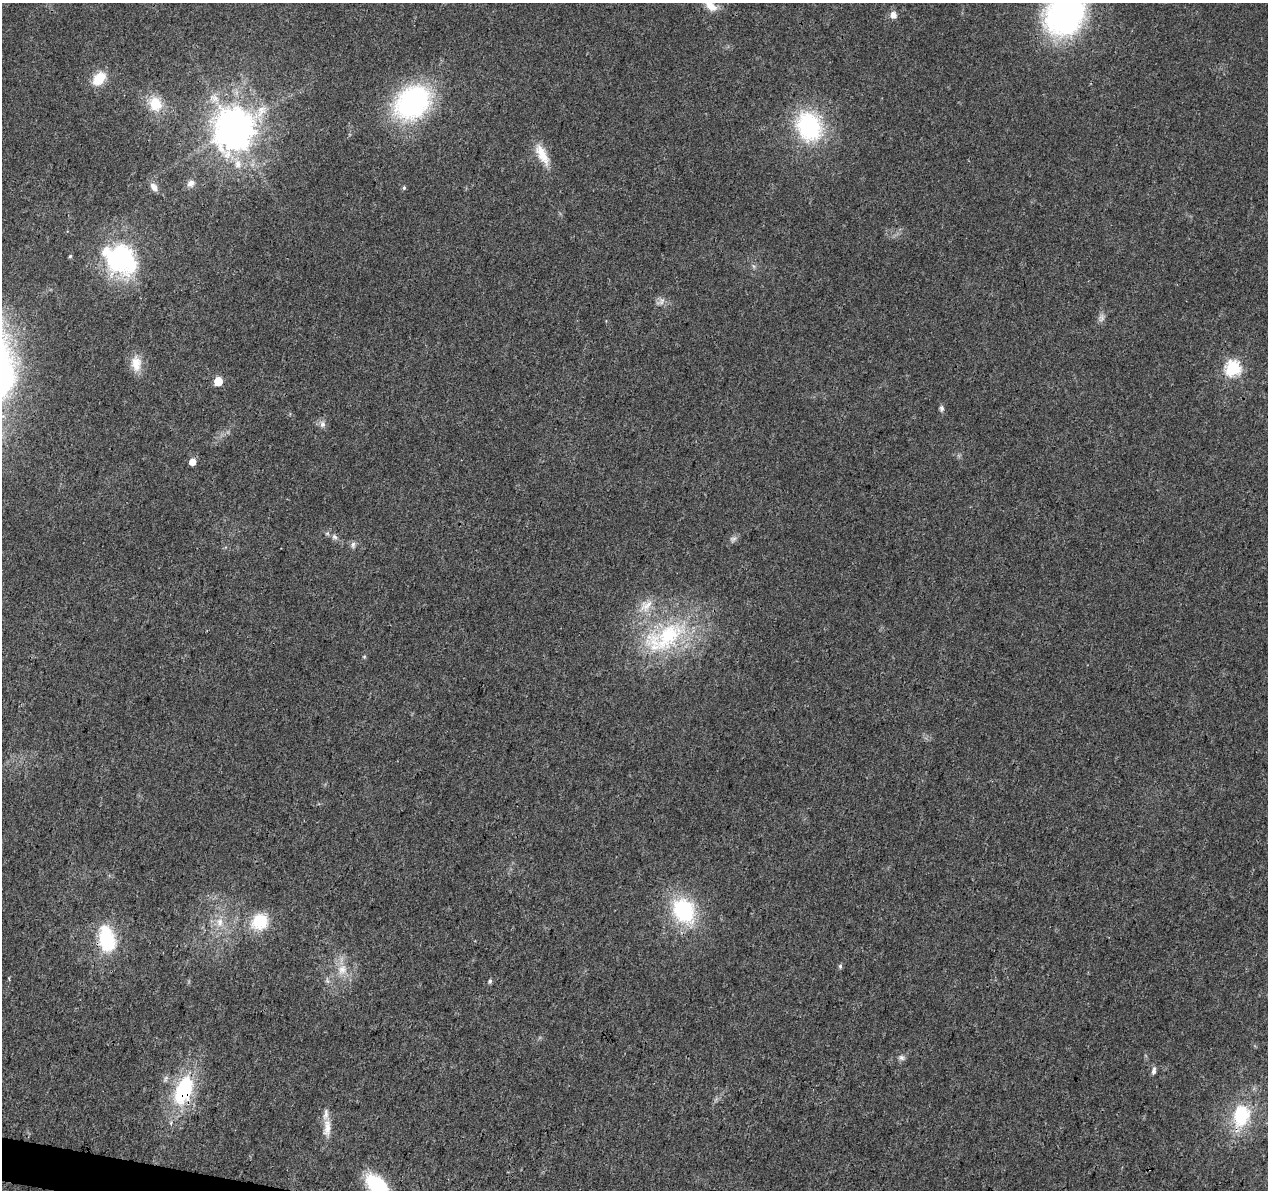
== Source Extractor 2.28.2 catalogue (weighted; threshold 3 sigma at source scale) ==
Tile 7 of 4 x 4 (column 3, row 2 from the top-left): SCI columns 2531-3796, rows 2603-3790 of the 5076 x 5262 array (HDU 1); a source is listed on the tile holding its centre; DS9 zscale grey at full resolution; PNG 1270 x 1192 px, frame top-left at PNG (2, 3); no overlay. Shown black and unused: <1% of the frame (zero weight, under 3 of 4 exposures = <1% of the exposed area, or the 3 px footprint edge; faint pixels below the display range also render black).
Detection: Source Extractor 2.28.2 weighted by HDU 2 'WHT'; one run over the whole footprint, this tile lists its part. Background 0.0223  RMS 0.003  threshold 0.0135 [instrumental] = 3 sigma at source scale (4.5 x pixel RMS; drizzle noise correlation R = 1.50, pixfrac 1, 0.0396/0.0396 arcsec/px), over >= 5 px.
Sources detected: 46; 1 too faint to see at this stretch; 1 cosmic-ray / hot-pixel residue — not listed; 1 inside a brighter listed object's ellipse — not listed separately; the other 43 listed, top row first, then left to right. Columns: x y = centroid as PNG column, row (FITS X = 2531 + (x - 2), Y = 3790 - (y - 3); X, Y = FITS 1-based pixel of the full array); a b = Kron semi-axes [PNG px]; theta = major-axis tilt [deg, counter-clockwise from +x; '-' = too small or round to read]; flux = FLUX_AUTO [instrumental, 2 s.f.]
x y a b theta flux
711 6 18 10 -41 3.8
1065 13 52 41 61 71
893 15 7 7 - 2.2
99 79 17 12 48 6.9
413 102 31 24 37 64
155 104 20 17 -61 7.5
809 126 29 23 -67 35
234 129 12 12 - 690
542 155 31 11 -62 5.7
238 164 14 9 -90 3
191 183 10 9 - 1.7
154 187 12 7 -57 1.8
404 188 5 4 - 0.49
70 256 5 4 - 0.39
121 259 39 31 -35 41
753 266 7 4 -70 0.53
661 301 11 7 71 1.4
1101 318 10 8 80 1.3
136 363 22 13 -86 4.5
1233 368 7 7 - 54
218 381 6 5 - 8.4
941 408 8 6 88 0.8
322 424 10 8 89 1.3
192 462 5 5 - 3.2
334 537 9 6 -43 1.1
353 545 9 6 88 0.93
646 605 22 13 41 5.2
668 636 60 32 41 37
364 657 5 4 - 0.37
684 910 24 18 -60 30
260 921 22 19 32 10
220 922 14 9 89 3.2
107 939 31 19 -79 17
840 966 6 5 - 0.62
342 969 14 13 - 4.3
490 981 6 5 - 0.61
901 1058 9 7 -21 0.99
1154 1071 9 6 76 1.1
166 1079 11 5 66 0.9
183 1090 31 17 68 27
1241 1116 25 18 76 17
327 1128 27 10 87 4
378 1186 23 13 -46 26
Overlapping masked pixels (flux is a lower limit): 1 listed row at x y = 183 1090
Isophote crosses this tile's border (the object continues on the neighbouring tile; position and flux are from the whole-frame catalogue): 3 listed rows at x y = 711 6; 1065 13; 378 1186